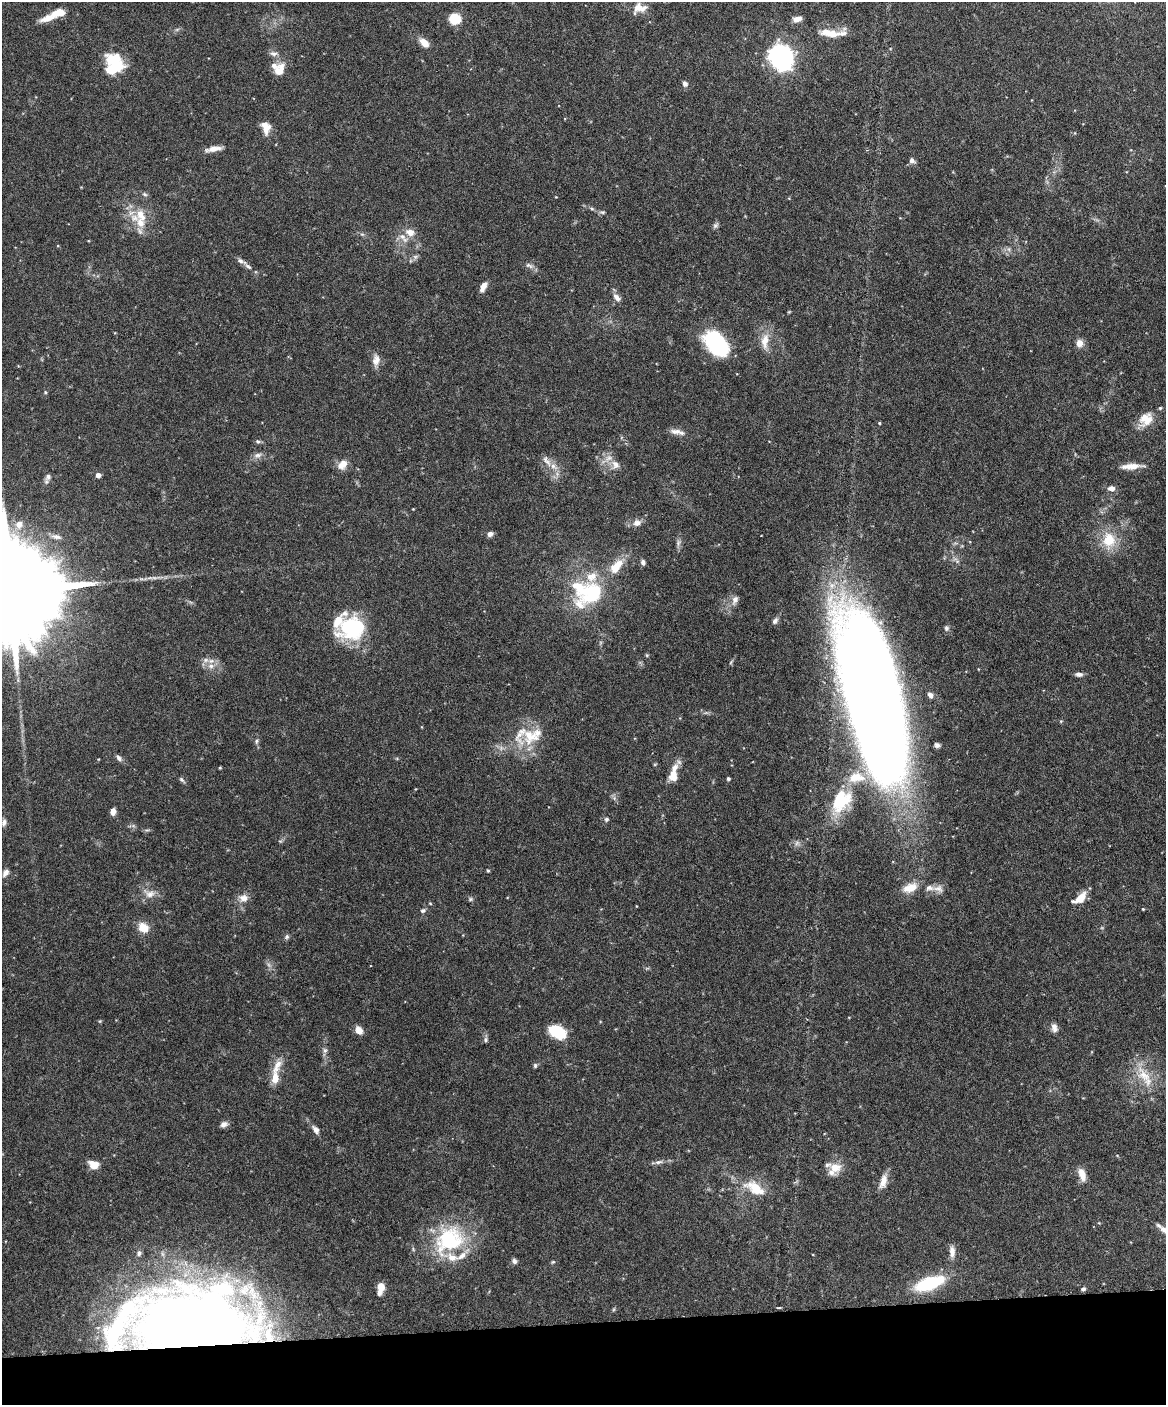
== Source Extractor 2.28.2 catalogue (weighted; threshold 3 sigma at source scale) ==
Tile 10 of 4 x 3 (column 2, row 3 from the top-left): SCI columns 1166-2329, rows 134-1536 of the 4656 x 4583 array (HDU 1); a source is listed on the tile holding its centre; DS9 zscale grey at full resolution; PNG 1168 x 1407 px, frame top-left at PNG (2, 2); no overlay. Shown black and unused: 6% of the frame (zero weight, under 3 of 6 exposures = <1% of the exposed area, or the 3 px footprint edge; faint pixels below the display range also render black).
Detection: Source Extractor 2.28.2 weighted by HDU 2 'WHT'; one run over the whole footprint, this tile lists its part. Background 0.243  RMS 0.0049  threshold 0.02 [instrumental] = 3 sigma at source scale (4.09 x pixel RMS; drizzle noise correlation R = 1.36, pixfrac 0.8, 0.05/0.05 arcsec/px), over >= 5 px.
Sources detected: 153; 2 too faint to see at this stretch — not listed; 29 inside a brighter listed object's ellipse — not listed separately; the other 122 listed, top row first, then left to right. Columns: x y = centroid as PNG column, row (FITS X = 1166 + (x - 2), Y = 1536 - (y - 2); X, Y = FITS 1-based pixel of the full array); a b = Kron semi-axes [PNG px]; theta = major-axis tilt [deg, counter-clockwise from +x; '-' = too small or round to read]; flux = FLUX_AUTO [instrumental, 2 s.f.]
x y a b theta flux
639 8 18 12 14 5.6
47 18 24 8 17 5.5
454 19 10 9 - 12
797 19 8 5 15 3.6
177 29 7 4 19 0.78
832 34 19 10 2 6
424 43 13 8 -42 4.7
274 53 11 6 -7 1.9
781 57 13 11 -62 180
114 67 24 20 -53 18
279 70 18 11 64 5.6
685 84 8 6 -69 1.5
266 128 15 9 -77 5.1
213 149 20 6 10 3.7
912 161 8 7 - 1.6
145 194 8 5 -27 1
592 209 6 4 -19 0.71
602 212 8 5 6 0.88
141 215 21 12 -57 9.3
715 226 8 6 44 1.2
410 232 11 8 -14 4.2
362 234 7 4 -18 0.8
403 238 19 8 -46 4.4
1009 249 7 4 -89 1
415 257 7 6 - 1.2
241 261 13 5 -26 1.9
529 265 12 6 -28 1.8
483 287 12 6 63 3
617 298 12 7 -43 2.5
765 341 24 10 84 6.4
1079 343 9 8 - 3.4
716 344 27 16 -47 46
376 360 16 9 83 3.6
45 392 5 4 - 0.54
1146 419 19 15 49 7.3
879 423 4 3 - 0.51
676 431 16 7 -3 2.9
258 441 7 5 -4 0.91
257 455 12 8 17 2.2
547 461 18 7 -53 3.4
342 464 13 9 47 4.5
615 464 13 9 -52 3.3
1131 466 26 6 3 5.1
98 475 4 4 - 2.9
48 476 9 7 72 1.9
1112 488 6 5 - 3.2
413 509 3 3 - 0.29
637 523 12 9 16 2.8
19 524 10 9 - 3.9
490 534 6 5 - 2.1
56 537 14 6 -11 2.3
1109 540 20 16 -88 13
678 543 10 5 83 1.5
643 562 7 5 -70 1.3
16 590 89 21 3 23000
592 592 40 29 30 34
735 600 14 8 67 2.7
775 621 9 6 51 1.5
353 628 30 25 14 39
946 628 7 6 - 1.2
647 655 5 5 - 0.54
211 666 9 7 -11 3.1
1079 674 8 5 -6 1.8
930 695 7 6 - 1.7
873 698 148 42 -77 1100
1061 721 5 4 - 0.46
530 736 28 24 16 18
256 741 8 5 67 0.98
937 745 5 4 - 1.4
119 758 9 6 -48 1.6
655 764 5 3 - 0.42
220 768 4 4 - 0.44
673 776 15 10 -86 5.2
728 779 4 4 - 0.73
182 780 9 5 -47 1.1
837 803 27 19 -74 14
113 811 6 5 - 3.5
606 819 6 5 - 0.89
4 822 8 6 78 1.6
797 843 7 6 - 1.4
488 870 4 3 - 0.54
5 873 10 6 54 2
910 888 19 10 20 7.6
938 889 15 9 -8 3.2
149 894 17 11 -22 4.6
243 898 14 11 16 3.8
1080 898 15 7 45 6.6
470 899 6 5 - 0.8
430 903 5 3 - 0.41
1143 909 3 3 - 0.39
423 911 7 6 - 1.1
143 927 11 9 -37 7
287 937 7 5 47 0.99
100 1021 5 4 - 0.5
1054 1028 11 7 -78 2.5
359 1030 9 7 -58 3.7
557 1032 15 10 -25 20
486 1040 7 6 - 1
325 1050 8 6 90 1.4
277 1066 26 9 64 6.1
535 1066 6 5 - 0.82
1144 1076 32 15 -54 13
224 1124 9 6 21 2.1
316 1129 10 6 -52 2.4
658 1162 12 5 12 1.7
93 1165 11 9 -22 5.1
836 1168 16 14 7 6.2
1082 1175 17 8 -73 4.5
883 1181 19 8 72 4.5
755 1188 31 15 -30 13
1164 1230 16 7 -32 3.4
449 1240 43 35 37 42
952 1251 16 7 -87 3.1
139 1253 7 6 - 1.3
514 1261 7 6 - 1.3
553 1262 5 4 - 0.56
929 1283 22 9 20 40
381 1288 12 6 81 6.2
1083 1289 6 5 - 0.94
779 1308 5 3 - 0.44
614 1309 6 4 71 0.57
195 1329 99 64 0 700
Overlapping masked pixels (flux is a lower limit): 1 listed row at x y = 195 1329
Isophote crosses this tile's border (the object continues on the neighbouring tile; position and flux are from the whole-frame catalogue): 2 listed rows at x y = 16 590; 1164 1230